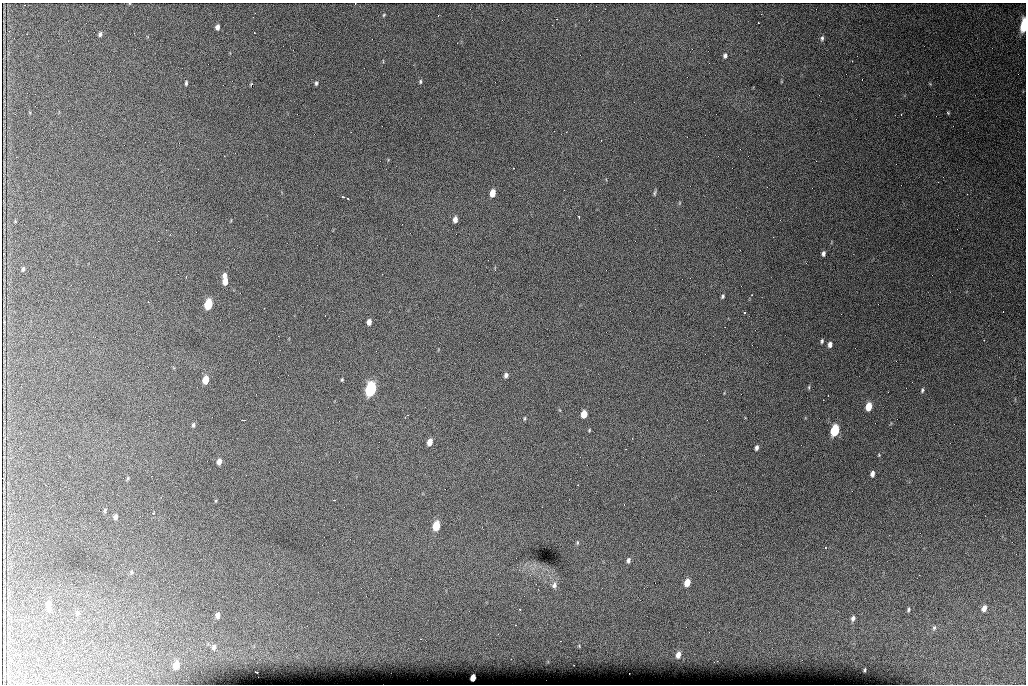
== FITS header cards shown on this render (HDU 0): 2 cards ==
NAXIS1  =                 1024 /fastest changing axis
NAXIS2  =                  682 /next to fastest changing axis

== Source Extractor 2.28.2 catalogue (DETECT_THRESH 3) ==
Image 1024 x 682 px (HDU 0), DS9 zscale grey, 1 PNG px = 1 image px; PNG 1028 x 686 px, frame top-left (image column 1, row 682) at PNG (2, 3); no overlay
Background 2780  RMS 35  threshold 105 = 3 sigma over >= 5 px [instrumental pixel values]
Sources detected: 84; all 84 listed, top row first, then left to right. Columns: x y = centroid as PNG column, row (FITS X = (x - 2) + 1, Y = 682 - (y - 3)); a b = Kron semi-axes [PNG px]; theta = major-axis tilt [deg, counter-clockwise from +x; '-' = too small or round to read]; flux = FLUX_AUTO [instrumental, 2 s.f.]
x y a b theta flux
384 15 4 3 - 2200
557 19 2 2 - 1300
1024 25 8 3 84 220000
217 27 5 4 - 9400
9 31 2 2 - 1100
100 34 5 4 - 5600
822 38 7 5 83 4900
725 56 6 5 - 6600
852 61 2 2 - 1700
420 81 5 4 - 3300
186 83 6 3 83 3500
316 83 6 4 89 4000
948 113 4 4 - 2400
224 156 2 2 - 1400
513 168 3 2 - 2900
564 190 2 2 - 980
493 193 6 4 78 30000
654 193 7 4 76 3500
343 197 3 2 - 3400
348 199 3 2 - 2200
579 217 3 2 - 3300
455 219 6 4 78 14000
823 254 5 4 - 7400
23 269 6 4 82 4300
224 275 5 4 - 9500
186 276 3 2 - 3700
225 281 6 4 -88 21000
752 295 3 2 - 1900
723 296 5 4 - 4200
148 302 3 2 - 3800
208 304 7 5 76 130000
264 308 2 2 - 1400
1003 311 2 2 - 1100
744 312 3 2 - 3500
369 322 5 4 - 13000
984 340 2 2 - 4600
822 341 5 3 - 3800
830 344 5 4 - 8800
506 375 5 4 - 7400
205 380 6 4 79 40000
342 380 4 3 - 2500
809 387 5 3 - 2700
370 389 7 5 77 480000
922 390 6 3 82 3500
869 406 6 4 77 43000
584 414 6 4 77 37000
405 417 2 2 - 1500
524 418 6 3 81 2700
243 420 4 2 - 1900
193 425 5 4 - 4700
589 430 4 4 - 2100
835 430 7 5 75 180000
430 442 6 4 75 24000
757 448 5 3 - 6700
879 455 4 3 - 1900
219 462 6 4 75 12000
872 474 5 4 - 9100
128 478 4 4 - 2600
334 500 3 2 - 2800
105 510 7 3 89 3400
153 513 4 2 - 5600
115 517 5 4 - 8300
436 526 6 5 - 80000
577 543 6 3 90 3000
825 547 3 2 - 3500
628 560 6 4 82 6300
131 572 6 4 72 3700
687 582 6 5 - 27000
554 585 9 7 74 9900
49 604 9 6 89 14000
984 608 6 4 74 14000
49 609 6 6 - 7900
519 609 3 2 - 7000
908 610 5 4 - 3400
77 613 6 6 - 5100
217 615 6 4 84 10000
853 618 6 5 - 7200
934 628 7 5 74 4700
214 647 7 6 - 7200
678 655 6 4 79 13000
176 665 6 5 - 35000
865 670 3 2 - 2400
257 672 3 2 - 5500
473 678 5 4 - 21000
At the frame edge (FLAGS 8, measured only in part): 1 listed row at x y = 1024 25

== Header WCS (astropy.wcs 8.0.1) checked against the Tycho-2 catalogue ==
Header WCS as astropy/WCSLIB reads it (CRVAL/CRPIX/CD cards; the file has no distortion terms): RA---TAN/DEC--TAN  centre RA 07:06:07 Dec +31:10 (106.53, +31.16 deg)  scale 1.43 arcsec/px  FOV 24.4' x 16.3'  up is -93 deg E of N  parity flipped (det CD > 0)
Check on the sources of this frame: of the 60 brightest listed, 9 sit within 2.1 arcsec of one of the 16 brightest Tycho-2 stars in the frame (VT <= 12.35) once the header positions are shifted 0.11 arcsec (0.11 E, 0.02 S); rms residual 0.78 arcsec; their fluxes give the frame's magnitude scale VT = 23.21 - 2.5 log10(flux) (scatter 0.19 mag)
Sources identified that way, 9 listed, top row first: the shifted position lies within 2.1 arcsec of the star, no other Tycho-2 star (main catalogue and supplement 1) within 4.2 arcsec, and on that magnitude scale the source's flux lands within +1.5 / -3 mag of the star's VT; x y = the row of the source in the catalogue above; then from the Tycho-2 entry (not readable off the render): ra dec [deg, ICRS J2000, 3 dp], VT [Tycho-2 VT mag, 2 dp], TYC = Tycho-2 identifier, HIP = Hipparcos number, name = IAU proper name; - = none
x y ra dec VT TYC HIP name
1024 25 106.369 +31.359 8.79 2438-636-1 - -
493 193 106.458 +31.151 12.35 2438-728-1 - -
205 380 106.551 +31.041 11.84 2438-663-1 - -
370 389 106.552 +31.106 9.20 2438-180-1 - -
869 406 106.550 +31.305 11.61 2438-184-1 - -
584 414 106.559 +31.192 11.79 2438-1039-1 - -
835 430 106.562 +31.292 10.01 2438-106-1 - -
436 526 106.614 +31.135 11.36 2438-550-1 - -
473 678 106.684 +31.152 11.76 2438-931-1 - -